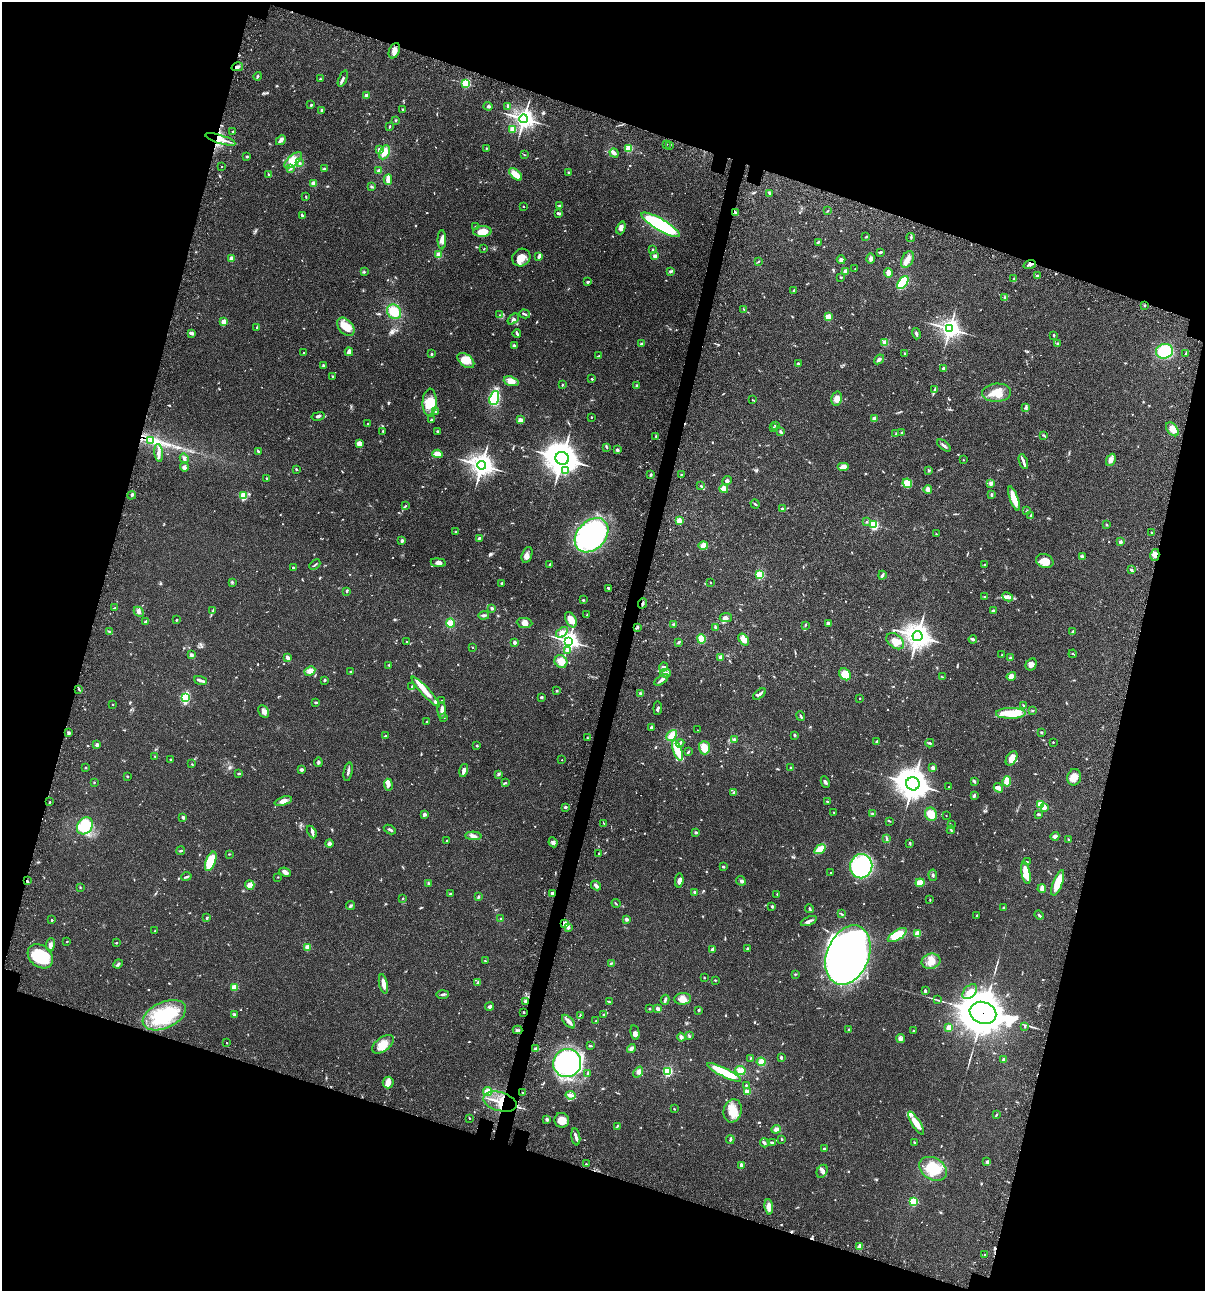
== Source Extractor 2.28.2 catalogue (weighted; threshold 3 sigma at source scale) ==
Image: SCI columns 235-5046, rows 120-5272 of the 5405 x 5390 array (HDU 1 of 3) = the unmasked area's bounding box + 8 px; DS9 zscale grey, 4 x 4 block average (1 PNG px = mean of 4 x 4 image px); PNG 1207 x 1293 px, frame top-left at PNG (2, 2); each listed source drawn as its Kron ellipse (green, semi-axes under 4 px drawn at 4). Shown black and unused: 35% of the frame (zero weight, under 3 of 4 exposures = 9% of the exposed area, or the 3 px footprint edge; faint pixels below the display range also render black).
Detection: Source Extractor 2.28.2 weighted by HDU 2 'WHT'. Background 0.0473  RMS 0.0054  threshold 0.0244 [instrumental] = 3 sigma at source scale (4.5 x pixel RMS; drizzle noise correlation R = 1.50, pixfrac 1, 0.05/0.05 arcsec/px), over >= 5 px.
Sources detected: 872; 1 too faint to see at this stretch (4 x 4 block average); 3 inside a brighter object's white glare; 7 cosmic-ray / hot-pixel residue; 1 long thin detection or spike segment (spike, bleed or trail) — neither listed nor drawn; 11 coinciding with a brighter row at this scale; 54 inside a brighter listed object's ellipse — not listed separately; of the other 795, all 500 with FLUX_AUTO >= 1.96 (the completeness limit of this list) listed and drawn (295 fainter detections not listed), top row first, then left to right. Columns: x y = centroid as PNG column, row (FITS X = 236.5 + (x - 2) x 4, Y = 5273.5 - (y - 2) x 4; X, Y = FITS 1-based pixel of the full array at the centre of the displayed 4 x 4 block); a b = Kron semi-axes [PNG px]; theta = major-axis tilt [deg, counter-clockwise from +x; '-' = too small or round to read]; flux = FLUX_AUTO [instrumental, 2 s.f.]
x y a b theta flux
394 51 8 5 66 18
237 67 6 3 15 9.1
258 76 4 2 - 4.3
320 79 3 2 - 2.4
343 79 9 2 68 8.6
466 83 2 2 - 280
366 96 3 3 - 9.6
311 105 3 2 - 2.8
488 106 4 3 - 6.6
508 106 4 2 - 6.9
322 110 4 3 - 5.4
403 110 3 2 - 3.9
524 119 4 3 - 1700
395 120 2 2 - 3.1
390 126 3 2 - 3.3
513 129 3 3 - 44
233 132 3 2 - 2.9
220 139 16 3 -17 29
281 140 6 3 44 9
667 144 2 2 - 2
670 145 3 2 - 2.3
486 148 2 2 - 2.4
629 148 2 2 - 180
379 150 2 2 - 33
385 152 7 5 64 32
614 153 5 3 - 8.9
525 155 3 2 - 2.1
247 156 2 2 - 3.3
293 160 11 5 41 29
299 163 4 2 - 5.2
221 167 2 2 - 2.6
291 168 3 2 - 2.9
324 169 3 2 - 3.4
378 171 2 2 - 26
568 172 2 2 - 6.6
269 174 3 2 - 3.8
516 174 8 4 -40 38
388 180 5 2 - 29
313 183 3 3 - 7
372 187 3 2 - 4.1
770 193 4 2 - 6.4
306 197 3 2 - 2.5
560 205 4 2 - 2.6
523 206 2 2 - 4.5
827 211 3 2 - 2.1
735 212 3 2 - 4.1
558 213 3 2 - 6.7
302 215 3 2 - 3.6
660 225 22 6 -30 370
476 227 3 3 - 3.5
621 228 6 3 70 11
482 232 9 5 2 45
866 237 2 2 - 3
911 237 4 2 - 3.7
442 240 9 4 -89 14
818 242 3 2 - 2.7
484 249 2 2 - 2.4
653 250 2 2 - 4.6
880 252 3 2 - 6
439 255 2 2 - 110
539 256 4 2 - 13
655 256 3 3 - 9.4
231 258 2 2 - 64
521 258 9 8 - 33
871 259 5 3 - 9.9
841 260 4 4 - 8.1
907 260 9 5 63 22
758 262 3 2 - 2.5
1030 265 6 2 18 8.3
855 269 2 2 - 2
671 271 4 3 - 4.7
846 271 2 2 - 48
364 272 3 2 - 2.7
888 273 4 3 - 18
1037 276 2 2 - 20
841 277 2 2 - 2.1
1014 279 3 2 - 2.1
588 282 3 2 - 5.5
903 283 7 4 52 170
793 290 2 2 - 2.8
1005 297 3 2 - 4.3
1144 305 2 2 - 3
744 309 3 2 - 2.2
394 312 8 6 -52 63
525 314 5 2 - 5.1
499 315 2 2 - 2.4
828 317 2 2 - 120
513 319 6 3 39 7.3
224 322 2 2 - 82
257 327 2 2 - 2.7
346 327 10 7 -48 46
950 329 4 3 - 1800
191 333 4 2 - 11
517 334 4 2 - 5.4
916 334 5 2 - 5.9
1054 335 2 2 - 9.5
885 343 2 2 - 110
641 344 3 2 - 6.8
1057 344 3 2 - 2.9
514 346 4 2 - 5.9
1165 351 8 7 - 120
349 352 4 2 - 22
304 353 3 2 - 2.2
1186 353 3 2 - 2.5
432 354 2 2 - 9.1
905 354 3 2 - 4.1
599 356 3 2 - 2.1
879 359 5 3 - 7.4
466 361 9 6 -39 28
798 364 4 3 - 4.5
323 366 4 2 - 4.2
944 368 3 2 - 7.3
332 376 2 2 - 2.5
592 379 2 2 - 7.9
511 381 7 4 -18 25
562 385 2 2 - 2.8
637 386 3 2 - 4.6
934 389 3 2 - 2.5
996 393 14 9 4 47
494 398 7 4 73 190
837 399 7 5 78 22
752 400 3 2 - 2
430 402 13 7 86 55
1026 408 4 2 - 4.4
435 412 2 2 - 2.2
318 416 6 2 14 6
591 417 2 2 - 4.9
874 419 2 2 - 54
431 420 2 2 - 11
520 420 3 3 - 13
368 424 2 2 - 4.5
775 425 3 2 - 5.6
773 427 3 2 - 3
1172 429 8 5 -51 23
383 431 4 2 - 2.2
780 431 3 3 - 4.3
438 432 3 2 - 4.4
902 433 3 2 - 4.9
896 434 2 2 - 6.7
1043 435 3 2 - 2.4
656 436 2 2 - 3.3
151 440 3 2 - 4
359 444 4 3 - 24
944 445 8 2 -38 7.3
607 447 3 2 - 2.9
617 450 2 2 - 9.8
258 451 3 2 - 3.3
159 453 9 3 -82 10
437 454 5 3 - 28
184 458 5 2 - 9.3
562 458 7 6 - 5600
963 460 2 2 - 3
1111 460 6 4 66 15
1023 462 8 2 -71 8.8
482 465 4 4 - 2600
184 467 4 3 - 9.1
843 467 6 4 0 17
296 469 3 2 - 3.1
928 470 4 2 - 2.6
565 471 4 3 - 8.7
651 474 3 2 - 6.1
681 474 2 2 - 2.3
267 479 3 2 - 2.3
727 481 5 3 - 6
907 483 5 4 - 52
991 483 3 3 - 10
701 486 3 2 - 2.4
724 489 4 4 - 23
928 489 4 3 - 18
132 495 4 2 - 3.7
991 495 4 2 - 4.2
244 496 2 2 - 160
1014 499 12 3 -70 59
755 504 5 2 - 3.4
405 506 3 2 - 3
782 509 2 2 - 9.5
1027 511 3 2 - 2.4
1031 516 3 2 - 4
679 521 2 2 - 110
867 521 2 2 - 5.8
1107 524 2 2 - 4.4
874 525 2 2 - 340
456 532 2 2 - 2.3
1152 533 3 2 - 2.4
936 534 2 2 - 2.3
592 535 19 14 46 780
479 538 3 2 - 5.2
402 541 4 3 - 5.3
1120 542 2 2 - 32
703 546 5 4 - 24
527 555 8 5 72 16
1155 555 6 4 74 13
1082 556 3 2 - 4.9
1045 561 9 6 -16 37
438 563 8 3 -8 12
315 565 6 2 40 3.9
550 565 3 2 - 4.4
985 565 2 2 - 4.1
293 568 2 2 - 6.9
1131 570 3 2 - 5.8
760 575 2 2 - 290
882 575 4 2 - 7.2
232 582 2 2 - 3.1
710 582 2 2 - 2
502 583 3 2 - 5.2
608 588 3 2 - 4.8
347 591 3 2 - 3.7
985 597 4 2 - 4
1008 597 5 3 - 9.2
583 600 2 2 - 9.7
643 603 5 2 - 4.7
114 608 3 2 - 2.3
492 608 3 2 - 6.9
994 610 4 3 - 4.1
213 611 3 2 - 2
139 612 5 3 - 7.3
587 614 3 2 - 2.6
484 615 5 2 - 6.4
726 618 6 4 10 14
176 620 2 2 - 9.1
571 620 8 5 -62 33
146 622 2 2 - 29
450 623 4 4 - 24
524 623 8 5 -6 16
828 623 4 3 - 8.6
674 625 4 3 - 4.7
805 625 3 2 - 2.5
637 627 2 2 - 2.8
715 627 3 2 - 3.3
110 632 4 2 - 3.9
562 632 7 4 36 13
1073 632 3 2 - 7.1
917 636 5 5 - 2900
701 639 5 4 - 26
973 639 4 2 - 6.8
744 640 7 4 -53 28
569 641 4 3 - 1400
895 641 10 6 -40 28
407 642 3 2 - 2.4
514 642 2 2 - 31
679 642 4 2 - 3.5
472 648 2 2 - 3.8
567 651 3 2 - 6.1
1073 654 4 2 - 2.6
191 655 3 3 - 6.4
1002 655 3 2 - 2
720 657 3 3 - 11
288 658 4 3 - 13
1010 658 4 2 - 2.8
561 661 7 6 - 34
1031 664 6 5 - 14
389 665 2 2 - 3.7
663 667 5 4 - 8.7
310 671 5 4 - 21
351 672 2 2 - 3.9
665 673 6 3 -2 11
845 674 6 5 - 50
1011 676 5 4 - 15
942 677 3 2 - 2.1
200 680 7 2 -19 8.4
324 680 2 2 - 6.5
661 680 8 3 35 9.9
412 687 3 2 - 3.2
79 689 3 2 - 2.3
557 691 3 2 - 2.7
425 692 20 4 -47 34
641 694 4 2 - 8.7
760 694 7 2 37 11
185 697 4 3 - 160
541 697 3 3 - 4.1
859 698 2 2 - 2.4
442 701 2 2 - 2.9
316 702 3 2 - 4.8
113 704 2 2 - 3.6
1024 705 3 2 - 3
658 708 6 2 85 5.2
442 710 8 3 -86 17
1032 710 3 2 - 2.5
264 711 7 5 -61 17
1011 713 15 5 0 92
801 716 5 2 - 4.4
444 717 3 2 - 2.7
426 722 3 2 - 2.5
651 728 3 2 - 6.2
697 730 2 2 - 2.2
1041 732 2 2 - 2.9
68 733 4 2 - 5.7
672 735 6 4 46 30
794 735 2 2 - 15
385 736 3 2 - 2.7
587 738 3 2 - 3.2
734 739 3 3 - 3.9
876 742 3 2 - 3
1053 742 2 2 - 2.3
680 743 4 3 - 5.3
930 743 4 2 - 4
97 745 3 2 - 13
477 746 3 2 - 3.4
704 748 7 5 -88 36
677 750 11 4 -70 82
688 752 4 2 - 4.1
155 756 2 2 - 2.1
1012 758 8 5 58 36
171 759 3 2 - 3.7
562 760 2 2 - 2.4
318 762 4 2 - 5.7
192 764 2 2 - 2.1
86 768 2 2 - 2.4
791 768 2 2 - 4.9
933 768 2 2 - 40
301 770 3 3 - 7.5
464 770 6 3 76 16
348 772 9 2 80 7.6
239 773 4 2 - 2.5
499 774 3 3 - 5.1
127 776 2 2 - 6.7
1074 777 8 6 76 28
1007 781 5 4 - 36
94 782 2 2 - 2.3
506 782 2 2 - 3.1
825 782 6 3 -63 6.7
975 782 3 3 - 3.8
913 784 7 6 - 4200
388 785 6 3 -87 16
949 787 2 2 - 2.6
998 788 5 3 - 22
734 792 4 2 - 5.1
974 796 3 3 - 4.3
283 801 9 4 19 17
50 802 2 2 - 3.5
827 802 3 2 - 2.6
1041 805 2 2 - 170
565 807 3 2 - 4.5
1044 807 2 2 - 50
834 812 3 2 - 2.2
425 814 2 2 - 21
872 814 3 3 - 3
931 814 7 6 - 34
1038 814 3 2 - 4.7
946 815 2 2 - 2
183 817 3 2 - 7.4
889 821 3 2 - 2
604 823 4 2 - 2.7
951 825 3 2 - 2.3
85 826 9 7 53 110
390 830 6 2 -28 5.3
951 830 4 2 - 3.8
312 832 7 3 -61 7.9
695 833 3 2 - 3
473 836 8 4 -2 12
1055 836 5 3 - 11
887 839 3 2 - 2.6
1069 840 3 2 - 3
447 841 3 2 - 2.1
553 842 5 3 - 8.1
910 843 3 2 - 3.6
329 844 4 3 - 7.3
820 849 6 3 36 68
181 851 4 2 - 3.9
229 854 3 2 - 2.4
599 854 3 2 - 3
211 861 10 4 68 110
1027 861 3 2 - 2.1
861 866 12 11 - 370
723 867 3 2 - 5
285 872 6 3 -23 15
831 872 2 2 - 2.1
1026 873 11 4 -79 57
933 875 6 2 -83 4.9
186 877 5 2 - 5.1
278 877 2 2 - 2.1
679 880 7 3 84 14
27 881 3 2 - 4
741 881 5 2 - 5
428 883 4 2 - 3.9
920 883 4 3 - 38
1058 883 13 4 70 64
250 885 5 5 - 12
596 886 5 2 - 11
80 887 2 2 - 2.4
1042 889 4 2 - 23
695 892 3 2 - 5.3
450 893 4 2 - 2.3
552 894 2 2 - 35
777 894 2 2 - 2.3
478 897 3 3 - 3.5
403 898 2 2 - 2
930 900 2 2 - 2.5
616 904 4 2 - 2.9
351 905 4 3 - 4.9
772 906 2 2 - 4.8
809 908 4 2 - 3.3
1004 908 2 2 - 14
842 914 4 2 - 3
1039 915 5 2 - 5.3
977 916 3 2 - 2.1
207 918 3 2 - 3.6
501 918 2 2 - 4.8
626 919 2 2 - 11
52 920 2 2 - 5.4
809 921 8 2 22 12
565 924 2 2 - 74
568 927 4 2 - 4.3
155 931 2 2 - 5.2
918 934 2 2 - 140
897 935 11 5 32 65
67 941 3 2 - 2.4
116 943 2 2 - 2.6
50 945 7 3 83 7.4
307 947 2 2 - 92
712 949 2 2 - 20
748 949 3 2 - 6.6
848 955 31 21 68 1800
40 956 14 10 -40 140
485 961 3 2 - 2
931 961 9 7 15 35
611 963 3 2 - 2.9
118 964 5 2 - 5.5
795 975 3 2 - 2.2
704 978 2 2 - 5.1
715 980 3 2 - 2.2
478 982 4 2 - 2.6
383 984 10 3 -77 21
234 987 2 2 - 97
925 991 3 2 - 7.7
970 992 9 5 46 23
442 994 6 2 0 6.4
683 999 8 6 5 21
665 1000 5 2 - 6.2
937 1000 3 2 - 2.1
525 1002 2 2 - 12
609 1002 4 2 - 3
490 1006 4 3 - 6.7
650 1009 2 2 - 2.7
658 1009 3 3 - 10
699 1010 2 2 - 11
523 1012 2 2 - 2.2
983 1013 13 10 -21 11000
164 1015 23 13 24 170
234 1015 4 2 - 4.1
580 1015 3 2 - 2.2
603 1015 2 2 - 7.9
596 1021 2 2 - 3
569 1022 8 3 -46 14
1025 1027 3 2 - 3
949 1028 2 2 - 97
517 1030 5 2 - 4.9
849 1030 2 2 - 2.5
913 1031 3 2 - 2.5
635 1033 7 3 -78 9.3
689 1036 4 2 - 4
681 1037 4 3 - 7.8
901 1039 4 3 - 7.7
227 1043 2 2 - 2.1
383 1044 12 7 36 43
590 1046 3 2 - 3.1
631 1048 4 3 - 8.1
535 1049 3 3 - 5.1
781 1057 4 2 - 4.8
751 1058 3 2 - 2.8
1004 1060 2 2 - 27
761 1062 4 4 - 19
567 1063 14 14 - 670
667 1071 2 2 - 400
740 1071 5 4 - 23
638 1072 6 4 49 13
724 1072 19 4 -26 110
587 1074 4 2 - 3.5
388 1083 6 5 - 21
746 1085 2 2 - 6.9
487 1092 5 4 - 20
747 1092 4 3 - 14
523 1093 3 2 - 2.5
571 1095 5 3 - 11
500 1102 17 9 -15 75
674 1109 2 2 - 2.6
733 1111 12 9 75 49
996 1115 3 2 - 2.5
469 1118 2 2 - 2.3
547 1119 3 3 - 5.1
562 1120 7 7 - 35
916 1123 13 3 -57 45
617 1126 4 2 - 3.2
776 1129 5 3 - 12
576 1137 8 2 -81 9.4
730 1139 4 2 - 4.8
782 1139 2 2 - 2.6
764 1143 4 3 - 5.1
772 1143 3 2 - 7
914 1143 3 2 - 4
825 1149 3 2 - 4
987 1162 4 3 - 4.8
586 1164 2 2 - 2.1
741 1165 3 2 - 9.5
933 1169 15 10 -31 93
822 1171 7 5 61 11
913 1202 2 2 - 230
769 1207 8 4 -84 27
860 1247 4 3 - 15
985 1255 3 2 - 2.8
Overlapping masked pixels (flux is a lower limit): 10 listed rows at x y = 237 67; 220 139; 735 212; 151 440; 1155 555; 643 603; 27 881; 565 924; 983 1013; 500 1102
Diffuse or blended objects may show on this block-average render without a row.